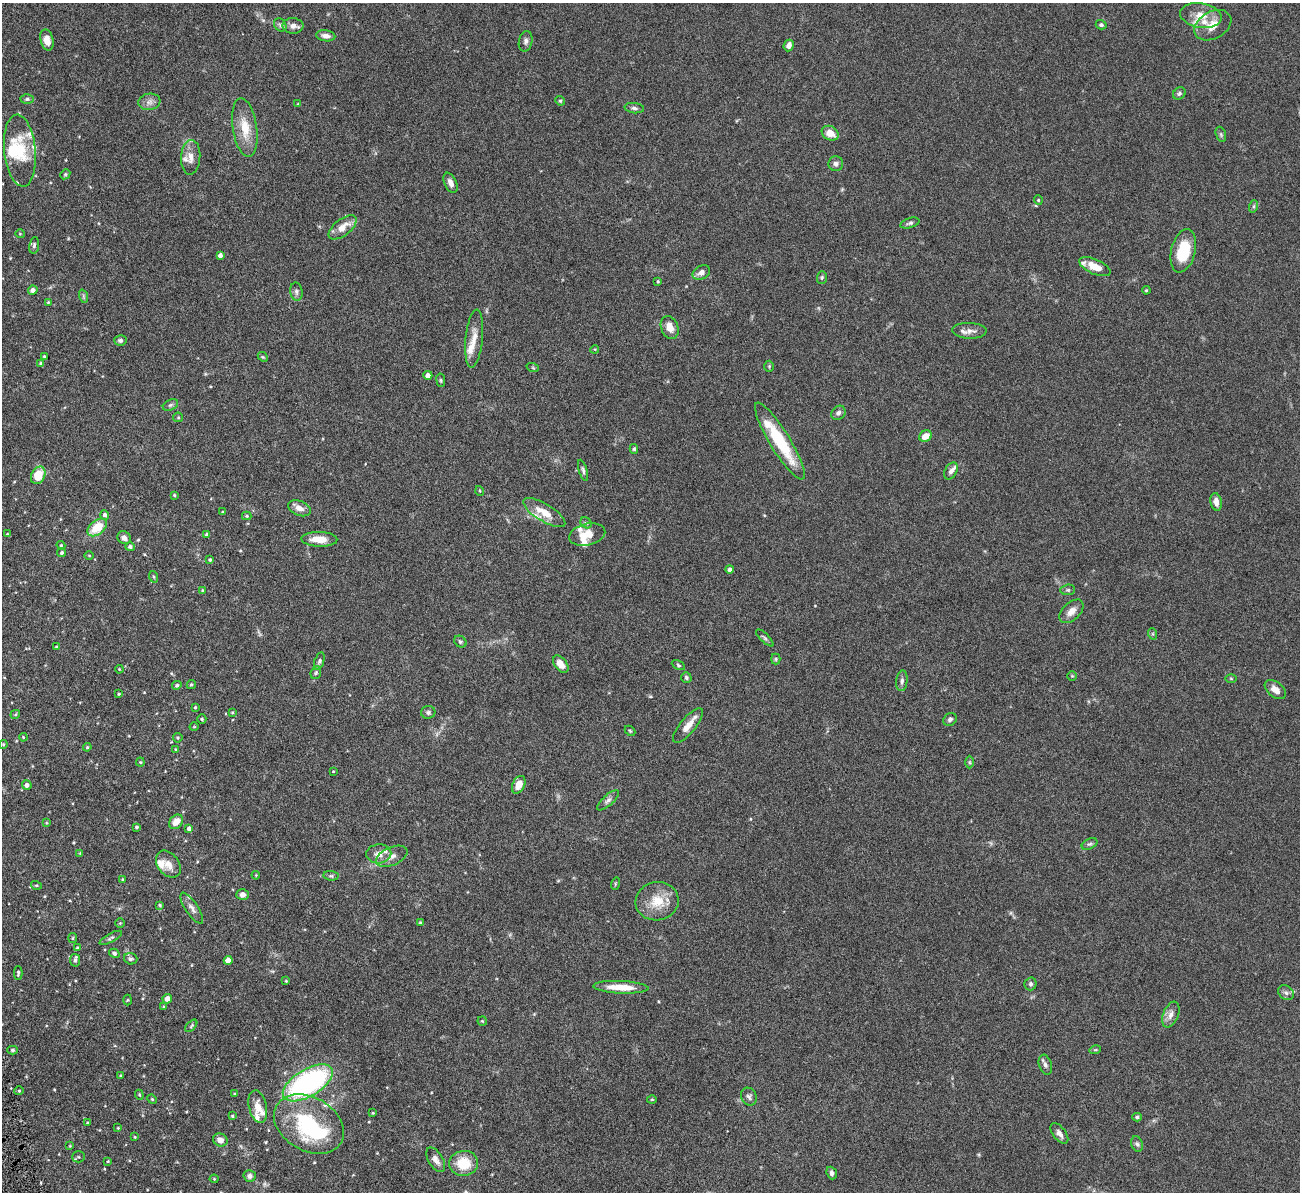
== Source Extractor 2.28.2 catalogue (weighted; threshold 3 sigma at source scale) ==
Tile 7 of 4 x 4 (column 3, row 2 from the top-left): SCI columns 2599-3896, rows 2657-3846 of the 5251 x 5196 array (HDU 1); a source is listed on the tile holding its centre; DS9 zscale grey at full resolution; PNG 1302 x 1194 px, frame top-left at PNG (2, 3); each listed source drawn as its Kron ellipse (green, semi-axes under 4 px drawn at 4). Shown black and unused: <1% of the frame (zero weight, under 5 of 9 exposures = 3% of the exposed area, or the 3 px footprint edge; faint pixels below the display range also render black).
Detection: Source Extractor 2.28.2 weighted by HDU 2 'WHT'; one run over the whole footprint, this tile lists its part. Background 0.12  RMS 0.0038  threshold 0.0155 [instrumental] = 3 sigma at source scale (4.09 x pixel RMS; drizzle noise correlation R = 1.36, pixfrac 0.8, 0.05/0.05 arcsec/px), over >= 5 px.
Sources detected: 214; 2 inside a brighter object's white glare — neither listed nor drawn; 20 inside a brighter listed object's ellipse — not listed separately; the other 192 listed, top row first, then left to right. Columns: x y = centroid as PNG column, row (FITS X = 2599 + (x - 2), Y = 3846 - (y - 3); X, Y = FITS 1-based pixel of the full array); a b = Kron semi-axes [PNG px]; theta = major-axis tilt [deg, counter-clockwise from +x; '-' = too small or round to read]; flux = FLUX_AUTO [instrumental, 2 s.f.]
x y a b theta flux
1201 16 21 12 -9 5
280 25 7 5 -48 0.82
1101 25 5 4 - 0.78
1213 25 20 13 30 5
293 26 10 8 -3 1.9
326 36 9 5 -7 1.7
47 40 10 6 -76 3.4
526 41 10 6 78 1.1
789 46 6 5 - 1.9
1179 93 7 5 41 0.73
27 99 6 4 2 0.61
560 101 5 4 - 0.46
149 102 11 8 9 1.7
298 104 4 4 - 0.28
634 108 10 5 -7 1
245 128 30 12 -81 7.7
830 133 9 7 -29 3.5
1221 134 8 5 -71 0.67
20 151 36 15 -84 13
191 157 17 9 86 3
836 164 7 7 - 1.2
65 174 5 4 - 0.43
450 183 10 6 -65 1.7
1038 200 5 4 - 0.37
1254 206 6 4 71 0.57
910 223 10 5 16 0.81
343 227 16 8 38 4.4
20 234 5 3 - 0.28
34 245 8 5 82 0.72
1183 251 22 12 76 12
220 255 4 4 - 1.2
1095 267 16 7 -24 4.7
701 272 9 6 26 1.8
822 277 6 5 - 0.5
658 281 3 2 - 0.42
33 290 5 4 - 1.7
1146 290 4 3 - 0.38
296 292 9 6 -81 1
83 296 7 4 -72 0.56
48 302 4 3 - 0.32
670 327 12 8 -68 3.4
969 331 17 8 -2 2
474 339 29 8 84 4.3
120 340 6 5 - 0.86
595 349 4 3 - 0.31
44 356 3 3 - 0.41
263 357 5 4 - 0.4
41 363 4 3 - 0.39
769 366 6 4 90 0.43
533 368 6 4 -19 0.43
428 375 4 4 - 1.9
441 380 7 3 -82 0.45
170 405 8 5 26 0.76
838 413 8 6 43 1
178 417 5 4 - 0.42
925 436 6 5 - 4
780 441 44 10 -58 18
634 449 5 4 - 0.51
583 470 11 4 -73 0.81
951 471 9 6 60 1.4
38 475 9 6 64 8
480 491 5 3 - 0.29
174 495 4 3 - 0.41
1216 502 9 5 -79 2.1
299 508 12 7 -23 2.3
223 512 3 3 - 0.32
544 512 24 8 -31 5.8
105 515 4 4 - 1.2
247 516 4 4 - 0.44
586 523 6 5 - 0.61
97 527 11 7 39 8.9
7 534 3 3 - 0.27
207 534 4 4 - 0.58
587 535 18 11 13 5.2
124 538 7 6 - 1.7
319 539 18 7 -2 5.6
61 545 4 4 - 0.39
130 547 5 4 - 0.91
61 553 4 4 - 0.58
89 555 5 3 - 0.3
210 560 3 3 - 0.49
730 569 4 4 - 1.1
154 577 6 4 -71 0.45
202 590 3 3 - 0.28
1068 590 7 5 6 0.66
1071 611 14 8 44 2.7
1153 634 6 4 -71 0.4
765 638 11 4 -44 0.64
460 642 6 5 - 0.68
56 647 3 3 - 0.35
776 659 5 5 - 0.48
319 661 9 4 72 0.76
561 664 10 6 -52 3.3
678 665 7 4 -28 0.49
119 669 4 3 - 0.27
316 673 7 5 69 0.6
1072 676 4 4 - 0.39
686 678 5 5 - 0.67
1231 678 6 4 -1 0.36
902 681 10 5 84 1.1
177 685 5 4 - 0.66
191 685 5 4 - 0.55
1275 690 12 7 -37 2.7
119 694 3 2 - 0.32
195 707 4 3 - 0.4
232 712 4 3 - 0.33
428 712 7 6 - 0.76
15 714 5 4 - 0.42
202 719 4 4 - 0.46
950 719 7 6 - 0.9
688 726 21 7 50 3.7
194 727 4 3 - 0.26
630 731 6 4 -43 0.44
23 737 4 3 - 0.33
178 738 5 4 - 0.42
3 744 4 4 - 0.39
87 747 4 4 - 0.41
176 749 4 3 - 0.37
140 762 4 4 - 0.37
969 762 6 4 -90 0.49
333 771 3 3 - 0.25
27 785 5 5 - 1.3
519 785 9 6 65 3.7
608 800 14 5 42 1.2
176 822 8 6 48 3.3
46 823 4 3 - 0.34
137 827 4 3 - 0.52
189 828 4 4 - 1.2
1090 844 8 5 25 0.75
80 853 4 4 - 0.28
379 854 12 9 4 3
392 856 16 9 24 2.7
168 864 15 10 -53 3
256 875 4 3 - 0.28
331 876 7 5 -7 0.58
123 879 4 3 - 0.39
615 884 6 4 73 0.42
36 885 5 3 - 0.37
242 895 6 5 - 1.5
657 901 22 19 8 8.2
160 905 3 3 - 0.38
192 908 18 6 -56 1.9
120 923 4 4 - 0.32
420 923 4 3 - 0.49
73 938 5 4 - 0.42
111 938 12 4 29 0.81
77 948 4 4 - 0.4
114 953 5 4 - 0.69
131 959 7 5 -17 0.72
75 960 6 5 - 0.83
228 960 4 4 - 2.5
18 973 7 3 89 0.6
286 981 4 3 - 0.3
1030 984 6 6 - 0.76
621 987 27 6 -3 7.3
1286 993 8 6 -39 1.2
167 999 5 4 - 2
127 1000 5 3 - 0.31
163 1006 4 3 - 0.27
1171 1015 13 7 68 2.4
482 1021 5 4 - 0.39
191 1026 7 3 47 0.46
13 1050 5 4 - 0.6
1095 1050 6 3 17 0.39
1045 1065 10 6 -71 1.2
121 1076 4 3 - 0.53
308 1083 28 13 31 68
19 1091 4 4 - 0.38
235 1093 4 3 - 0.26
139 1095 5 4 - 0.42
749 1097 9 7 -60 1.1
152 1099 5 4 - 0.39
652 1099 5 3 - 0.32
258 1107 16 9 -77 3.8
373 1113 4 4 - 0.33
232 1116 4 4 - 0.44
1137 1117 5 4 - 0.58
87 1123 4 3 - 0.36
309 1124 37 27 -30 29
118 1128 4 3 - 0.28
1059 1133 12 6 -53 1.6
135 1137 3 3 - 0.28
220 1140 7 6 - 2
1137 1144 8 5 -72 0.88
70 1146 4 3 - 0.26
79 1157 6 5 - 0.58
436 1160 14 7 -58 2.1
108 1161 3 2 - 0.28
464 1163 14 12 4 8.6
832 1173 6 5 - 1.1
250 1176 6 5 - 1.3
214 1179 4 4 - 0.33